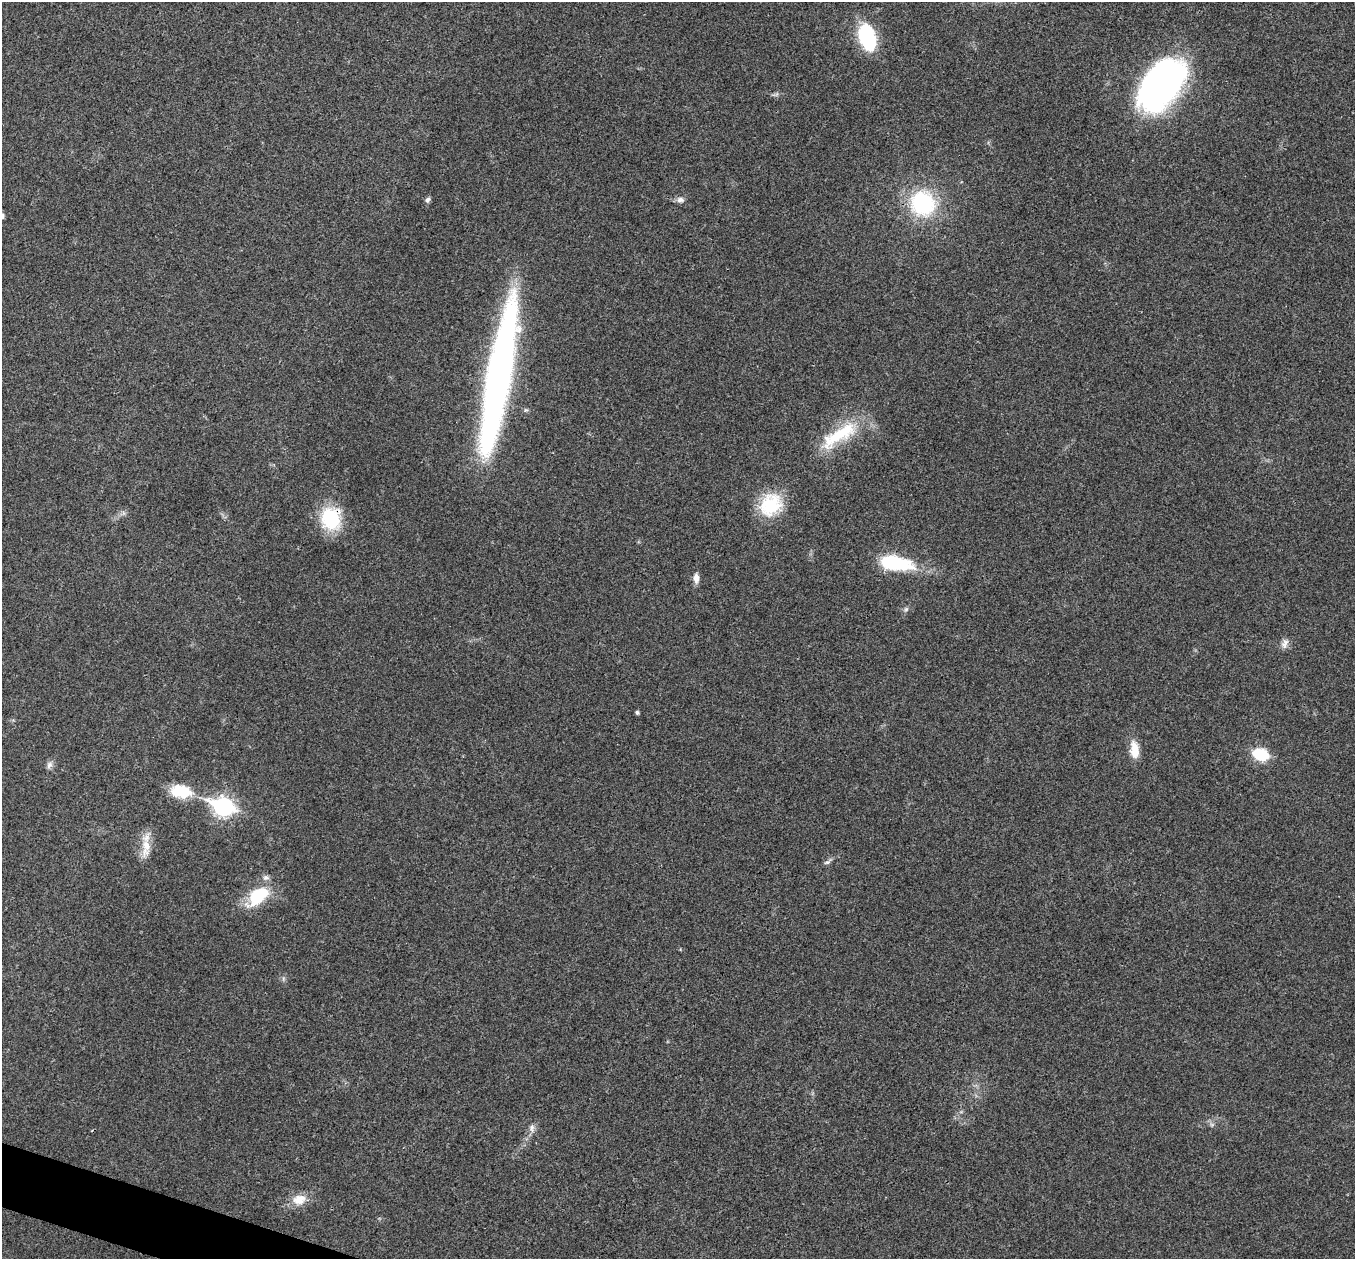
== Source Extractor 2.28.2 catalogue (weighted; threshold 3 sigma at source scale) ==
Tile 7 of 4 x 4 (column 3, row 2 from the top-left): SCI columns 2708-4060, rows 2651-3907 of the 5419 x 5431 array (HDU 1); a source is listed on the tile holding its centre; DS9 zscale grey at full resolution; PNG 1357 x 1261 px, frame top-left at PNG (2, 2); no overlay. Shown black and unused: <1% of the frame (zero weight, under 3 of 4 exposures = <1% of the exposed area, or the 3 px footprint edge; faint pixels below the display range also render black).
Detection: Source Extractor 2.28.2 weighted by HDU 2 'WHT'; one run over the whole footprint, this tile lists its part. Background 0.021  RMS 0.004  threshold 0.0182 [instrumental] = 3 sigma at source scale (4.5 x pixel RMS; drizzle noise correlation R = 1.50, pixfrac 1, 0.05/0.05 arcsec/px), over >= 5 px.
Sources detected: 27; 1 inside a brighter object's white glare — not listed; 1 inside a brighter listed object's ellipse — not listed separately; the other 25 listed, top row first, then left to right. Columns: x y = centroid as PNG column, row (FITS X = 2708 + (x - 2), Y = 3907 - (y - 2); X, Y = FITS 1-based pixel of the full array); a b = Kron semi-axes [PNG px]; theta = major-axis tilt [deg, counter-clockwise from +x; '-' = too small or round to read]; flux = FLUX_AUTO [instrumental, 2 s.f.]
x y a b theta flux
867 37 25 14 -73 34
1162 85 47 27 53 190
427 200 8 6 65 1
680 200 10 7 7 1.7
923 203 24 23 - 39
2 216 7 6 - 1.1
499 376 137 19 80 230
841 433 59 18 35 23
770 505 30 24 50 19
331 519 22 19 -81 27
891 562 26 11 -5 30
696 578 12 6 -89 2.5
906 609 6 6 - 0.87
1285 644 14 8 64 2.2
637 712 4 3 - 0.87
1134 750 20 10 -85 7
1260 754 14 10 -17 16
49 765 11 7 58 1.6
181 791 27 16 -10 13
223 807 10 7 -20 160
146 847 29 11 87 6.5
827 862 10 5 24 1.1
258 896 26 16 40 18
532 1128 13 6 87 1.7
299 1199 18 13 15 5.8
Overlapping masked pixels (flux is a lower limit): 1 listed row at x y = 331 519
Isophote crosses this tile's border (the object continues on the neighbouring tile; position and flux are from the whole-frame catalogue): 1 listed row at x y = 2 216